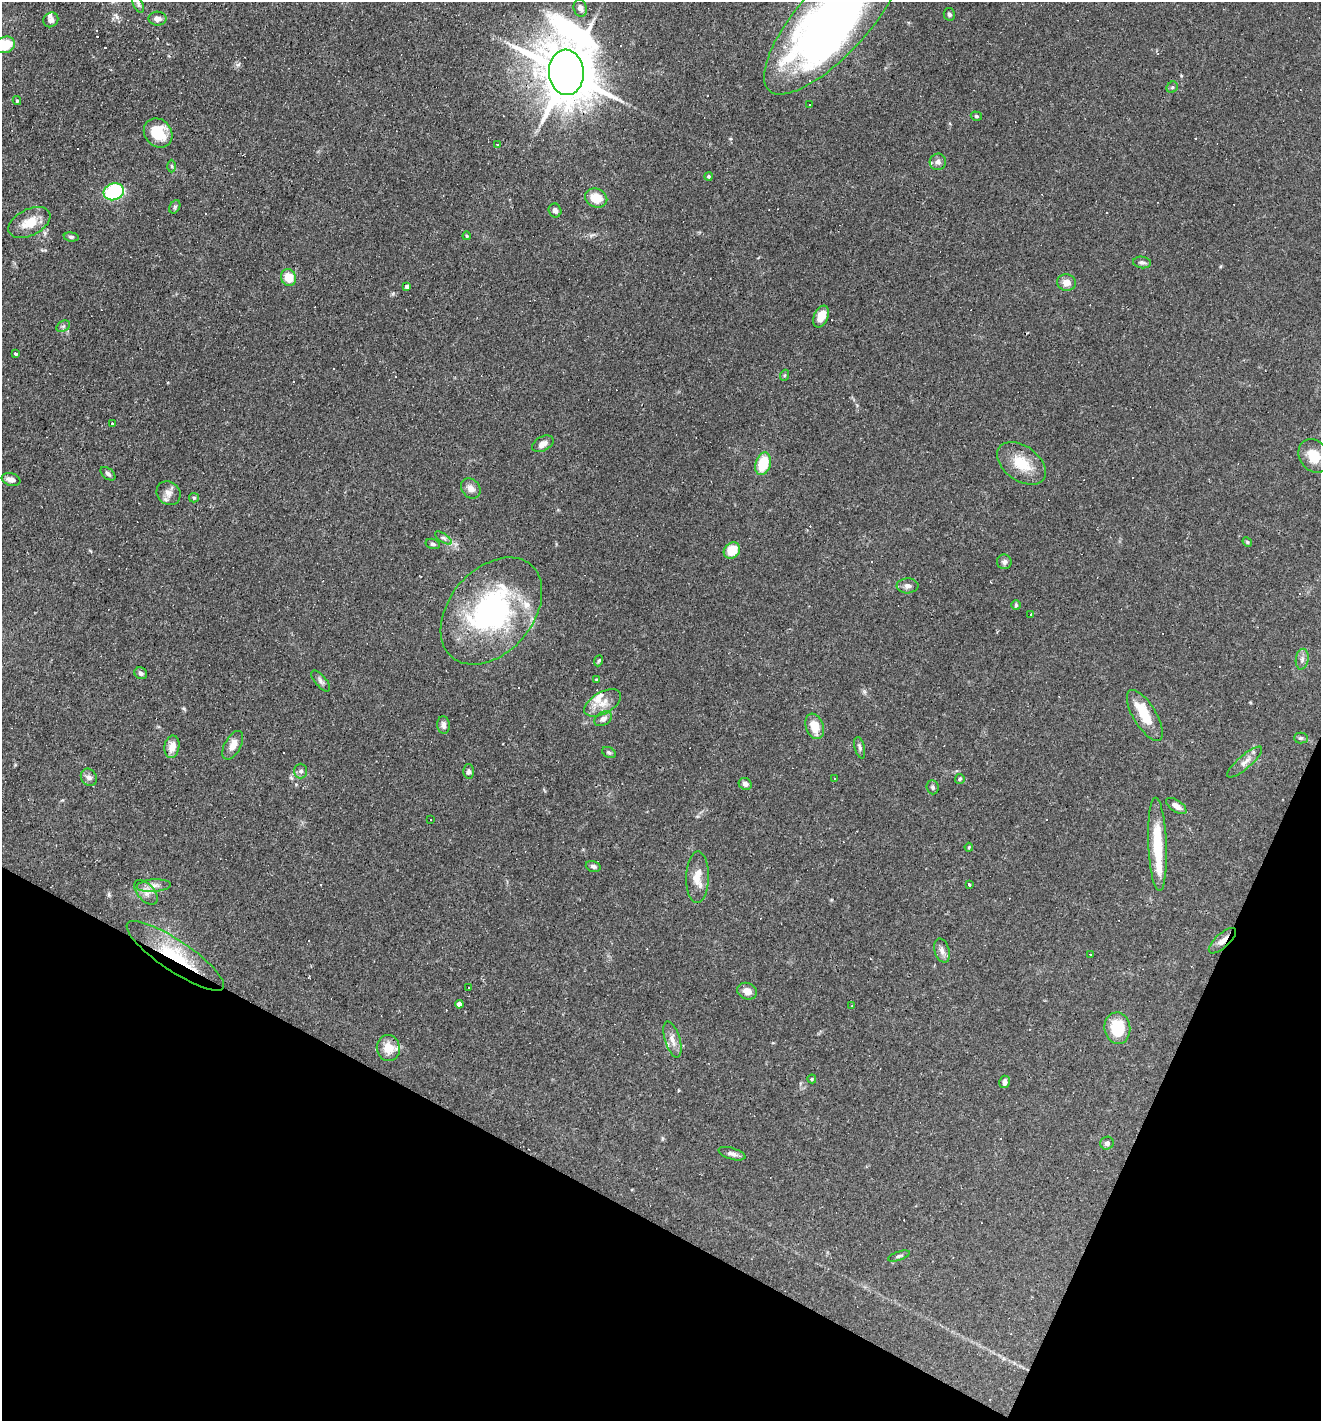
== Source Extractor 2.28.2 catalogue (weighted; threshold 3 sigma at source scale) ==
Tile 15 of 4 x 4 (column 3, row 4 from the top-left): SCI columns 2776-4094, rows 1-1419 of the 5686 x 5676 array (HDU 1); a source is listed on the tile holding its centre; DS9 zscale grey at full resolution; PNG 1323 x 1423 px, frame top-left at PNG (2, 2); each listed source drawn as its Kron ellipse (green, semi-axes under 4 px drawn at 4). Shown black and unused: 21% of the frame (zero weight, under 3 of 4 exposures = <1% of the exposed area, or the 3 px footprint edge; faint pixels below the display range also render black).
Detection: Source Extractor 2.28.2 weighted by HDU 2 'WHT'; one run over the whole footprint, this tile lists its part. Background 0.0842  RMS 0.0052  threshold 0.0235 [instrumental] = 3 sigma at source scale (4.5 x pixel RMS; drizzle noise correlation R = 1.50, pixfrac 1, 0.05/0.05 arcsec/px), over >= 5 px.
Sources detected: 139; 2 inside a brighter object's white glare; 33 cosmic-ray / hot-pixel residue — neither listed nor drawn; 5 inside a brighter listed object's ellipse — not listed separately; the other 99 listed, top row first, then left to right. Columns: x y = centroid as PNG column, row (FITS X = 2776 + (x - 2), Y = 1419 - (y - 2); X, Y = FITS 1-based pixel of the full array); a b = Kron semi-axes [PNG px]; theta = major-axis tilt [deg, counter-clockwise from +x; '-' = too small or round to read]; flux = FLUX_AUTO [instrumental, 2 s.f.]
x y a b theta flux
138 4 9 5 -64 1.5
580 8 9 6 -75 2.4
949 14 6 5 - 1.1
834 18 97 35 48 330
157 19 9 7 -1 2.6
51 20 8 7 - 1.7
5 45 10 8 20 14
566 72 23 17 -86 3300
1172 87 6 5 - 0.86
17 101 4 3 - 0.7
809 104 2 2 - 0.56
976 116 6 4 -17 0.84
158 133 15 13 -49 15
497 144 3 2 - 0.43
938 162 8 8 - 2.3
172 166 6 4 -89 0.88
709 176 4 4 - 0.79
114 192 10 8 18 36
596 198 11 9 -23 9.8
175 207 7 5 60 1
555 210 7 6 - 1.8
29 222 22 13 27 9.5
467 236 4 4 - 0.61
71 237 7 4 -7 1.1
1142 262 9 5 -7 1.4
289 278 8 7 - 8.7
1066 282 9 8 - 4.3
407 287 4 4 - 2.4
821 317 11 7 66 6.6
63 326 7 5 32 1
16 353 3 3 - 8.8
785 375 5 3 - 0.64
112 424 3 2 - 1.8
543 444 11 7 28 3.3
1314 456 18 14 -55 10
1021 463 27 17 -36 14
763 464 11 7 74 16
108 474 8 5 -40 1.2
11 479 9 6 -14 3.2
471 488 11 9 -49 3.4
168 493 13 11 -47 3.6
194 498 5 4 - 0.71
443 538 10 3 -33 1.2
1247 542 5 4 - 0.64
433 544 7 5 -15 1.1
732 551 9 7 44 10
1004 562 7 7 - 1.7
908 586 11 7 3 2.3
1016 605 5 5 - 0.76
491 611 61 41 49 100
1031 614 3 3 - 7.6
1302 659 10 6 83 2.2
599 661 6 3 69 0.63
141 673 7 5 -31 1.5
596 679 3 3 - 0.49
321 681 13 5 -49 1.7
603 703 20 11 29 6.7
1145 715 29 11 -59 14
603 719 9 6 32 2.5
443 725 9 6 -85 2.2
815 726 13 9 -69 8.7
1301 738 7 5 -2 0.94
233 745 16 8 61 5.1
172 747 11 7 80 5.1
860 748 11 5 -76 1.3
609 752 7 5 -28 0.93
1245 762 22 6 41 3.6
301 771 7 6 - 1.7
469 771 7 5 90 1.4
89 777 9 7 -58 2
834 778 3 2 - 0.36
960 779 5 4 - 0.85
745 784 7 6 - 1.7
933 787 7 6 - 1.2
1176 806 11 5 -33 2.9
430 820 3 2 - 0.53
1157 844 47 9 -87 22
969 847 4 4 - 0.54
593 866 8 5 -18 1.4
697 877 26 11 89 7.6
969 884 3 3 - 0.79
154 886 17 6 4 3.4
146 892 15 8 -47 3.8
1222 941 17 7 42 3.7
942 951 12 7 -73 2.5
1090 954 3 2 - 0.4
175 956 58 15 -34 29
468 987 3 3 - 2.3
747 991 10 8 -21 4.5
459 1004 4 4 - 2.3
852 1006 3 2 - 0.38
1117 1028 16 13 -82 18
672 1040 19 7 -73 4.2
388 1048 13 11 -81 7.8
812 1079 4 4 - 0.78
1004 1082 6 5 - 2.4
1107 1143 7 6 - 1.8
732 1154 14 5 -17 2.1
899 1256 11 4 18 1.2
Overlapping masked pixels (flux is a lower limit): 3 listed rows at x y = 566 72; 1222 941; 175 956
Isophote crosses this tile's border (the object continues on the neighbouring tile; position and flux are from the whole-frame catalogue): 3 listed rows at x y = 834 18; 5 45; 1314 456